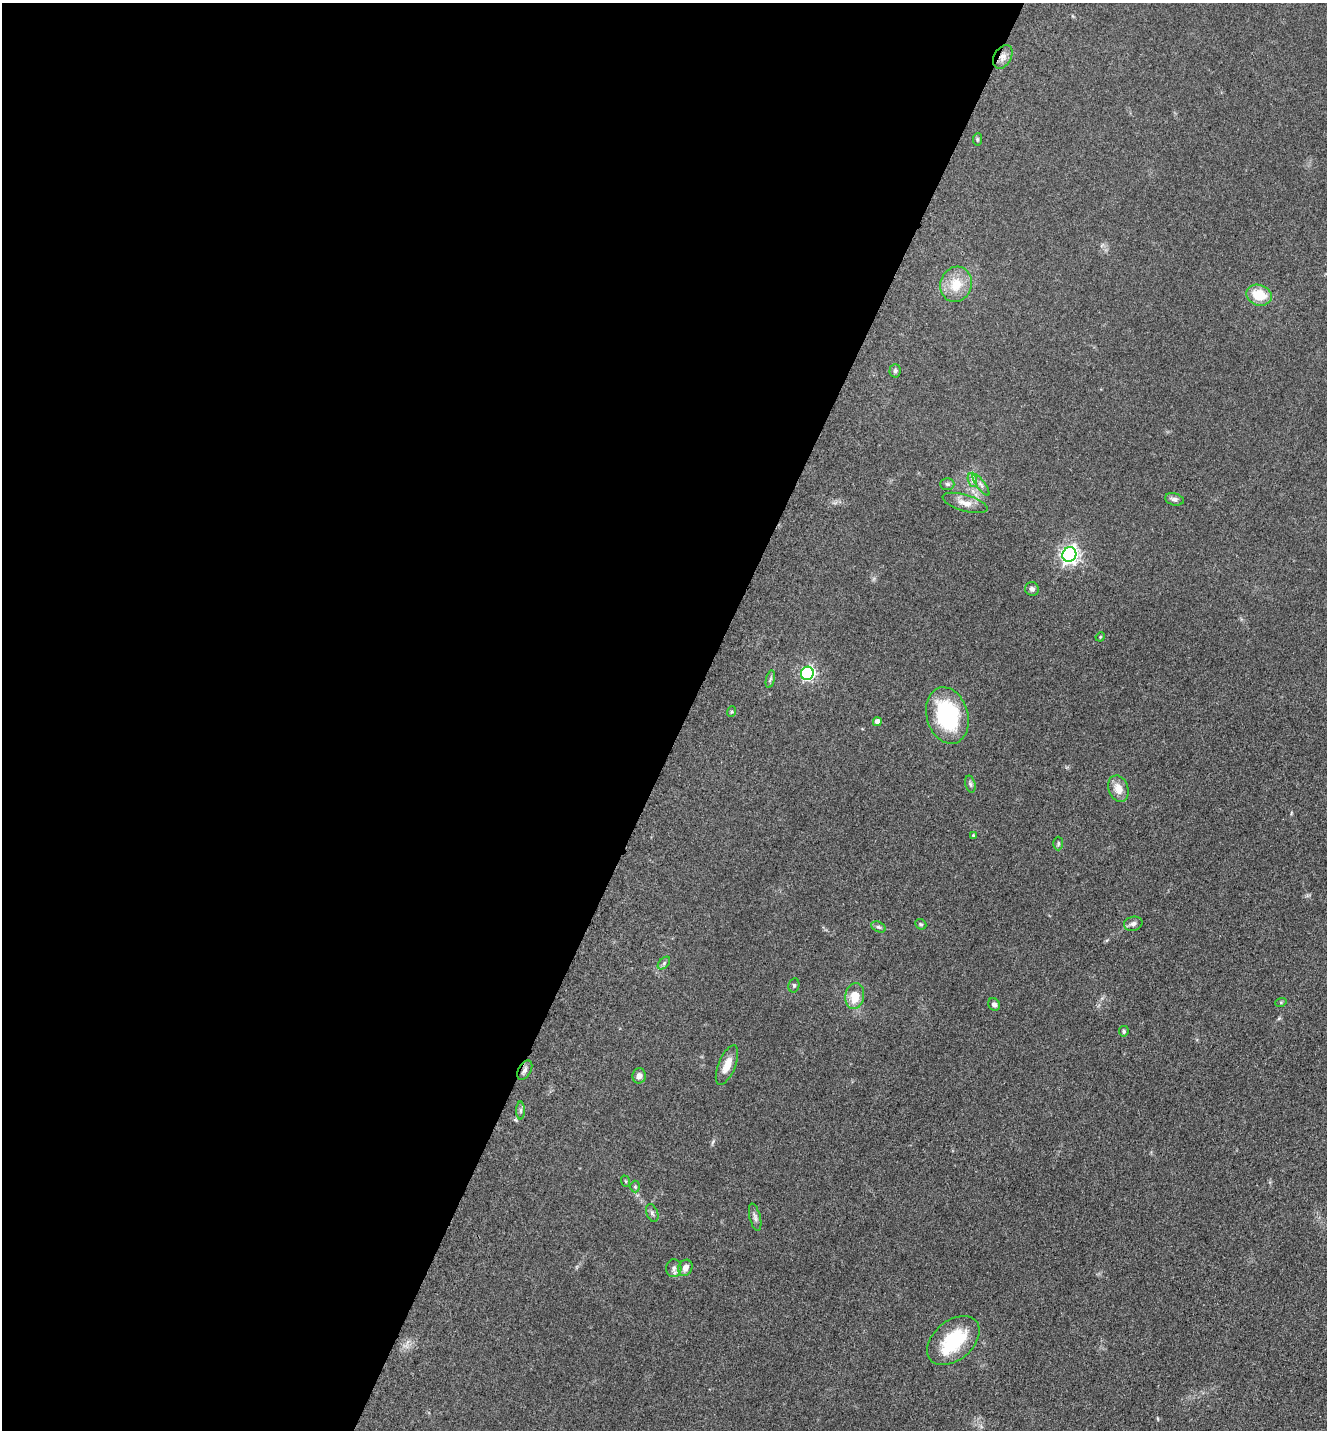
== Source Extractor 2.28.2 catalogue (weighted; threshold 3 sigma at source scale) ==
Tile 5 of 4 x 4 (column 1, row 2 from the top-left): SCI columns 298-1622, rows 2900-4327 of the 5806 x 5775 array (HDU 1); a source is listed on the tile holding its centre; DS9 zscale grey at full resolution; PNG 1329 x 1432 px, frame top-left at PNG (2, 3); each listed source drawn as its Kron ellipse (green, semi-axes under 4 px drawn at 4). Shown black and unused: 52% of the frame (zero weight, under 3 of 5 exposures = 4% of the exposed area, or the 3 px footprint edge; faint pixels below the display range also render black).
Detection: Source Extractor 2.28.2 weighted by HDU 2 'WHT'; one run over the whole footprint, this tile lists its part. Background 0.0636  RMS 0.006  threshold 0.0271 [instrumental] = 3 sigma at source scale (4.5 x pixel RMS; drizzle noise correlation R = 1.50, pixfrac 1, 0.05/0.05 arcsec/px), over >= 5 px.
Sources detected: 43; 1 inside a brighter listed object's ellipse — not listed separately; the other 42 listed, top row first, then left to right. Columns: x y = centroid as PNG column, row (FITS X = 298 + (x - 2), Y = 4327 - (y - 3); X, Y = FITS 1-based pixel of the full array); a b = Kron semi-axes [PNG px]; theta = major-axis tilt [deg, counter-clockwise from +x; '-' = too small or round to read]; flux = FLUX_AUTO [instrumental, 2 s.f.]
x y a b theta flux
1003 57 13 8 59 3.8
977 139 6 4 85 0.92
956 284 18 15 74 13
1259 295 13 10 -18 15
895 371 6 5 - 1.3
972 480 7 4 -72 1.4
947 484 7 6 - 1.3
981 485 13 4 -54 2
1174 499 10 6 -14 2.1
965 503 23 8 -16 5.7
1069 555 7 7 - 220
1032 589 7 6 - 2
1100 637 5 4 - 0.56
807 673 6 6 - 110
770 679 9 4 77 1.2
731 712 5 3 - 0.64
947 716 29 20 -74 56
877 722 4 4 - 4.3
970 784 9 5 -76 1.3
1118 789 13 10 -69 6.6
974 835 4 3 - 0.91
1058 843 7 5 89 1
921 924 6 5 - 0.9
1133 924 9 7 14 2.2
878 927 8 5 -26 1.1
664 963 7 4 46 1.2
794 985 7 5 76 1.1
855 996 13 9 81 11
1281 1002 6 4 19 0.73
994 1004 6 5 - 2
1124 1031 5 5 - 0.97
727 1065 21 8 68 7.2
525 1070 11 6 60 2.3
639 1076 7 6 - 2.9
521 1110 9 4 90 1.4
625 1181 6 4 -70 0.71
635 1187 6 5 - 0.9
652 1213 9 5 -69 1.5
755 1217 14 5 -76 2
674 1268 9 7 -88 2.4
685 1268 8 7 - 3.7
953 1340 30 19 40 30
Overlapping masked pixels (flux is a lower limit): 1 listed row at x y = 1003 57